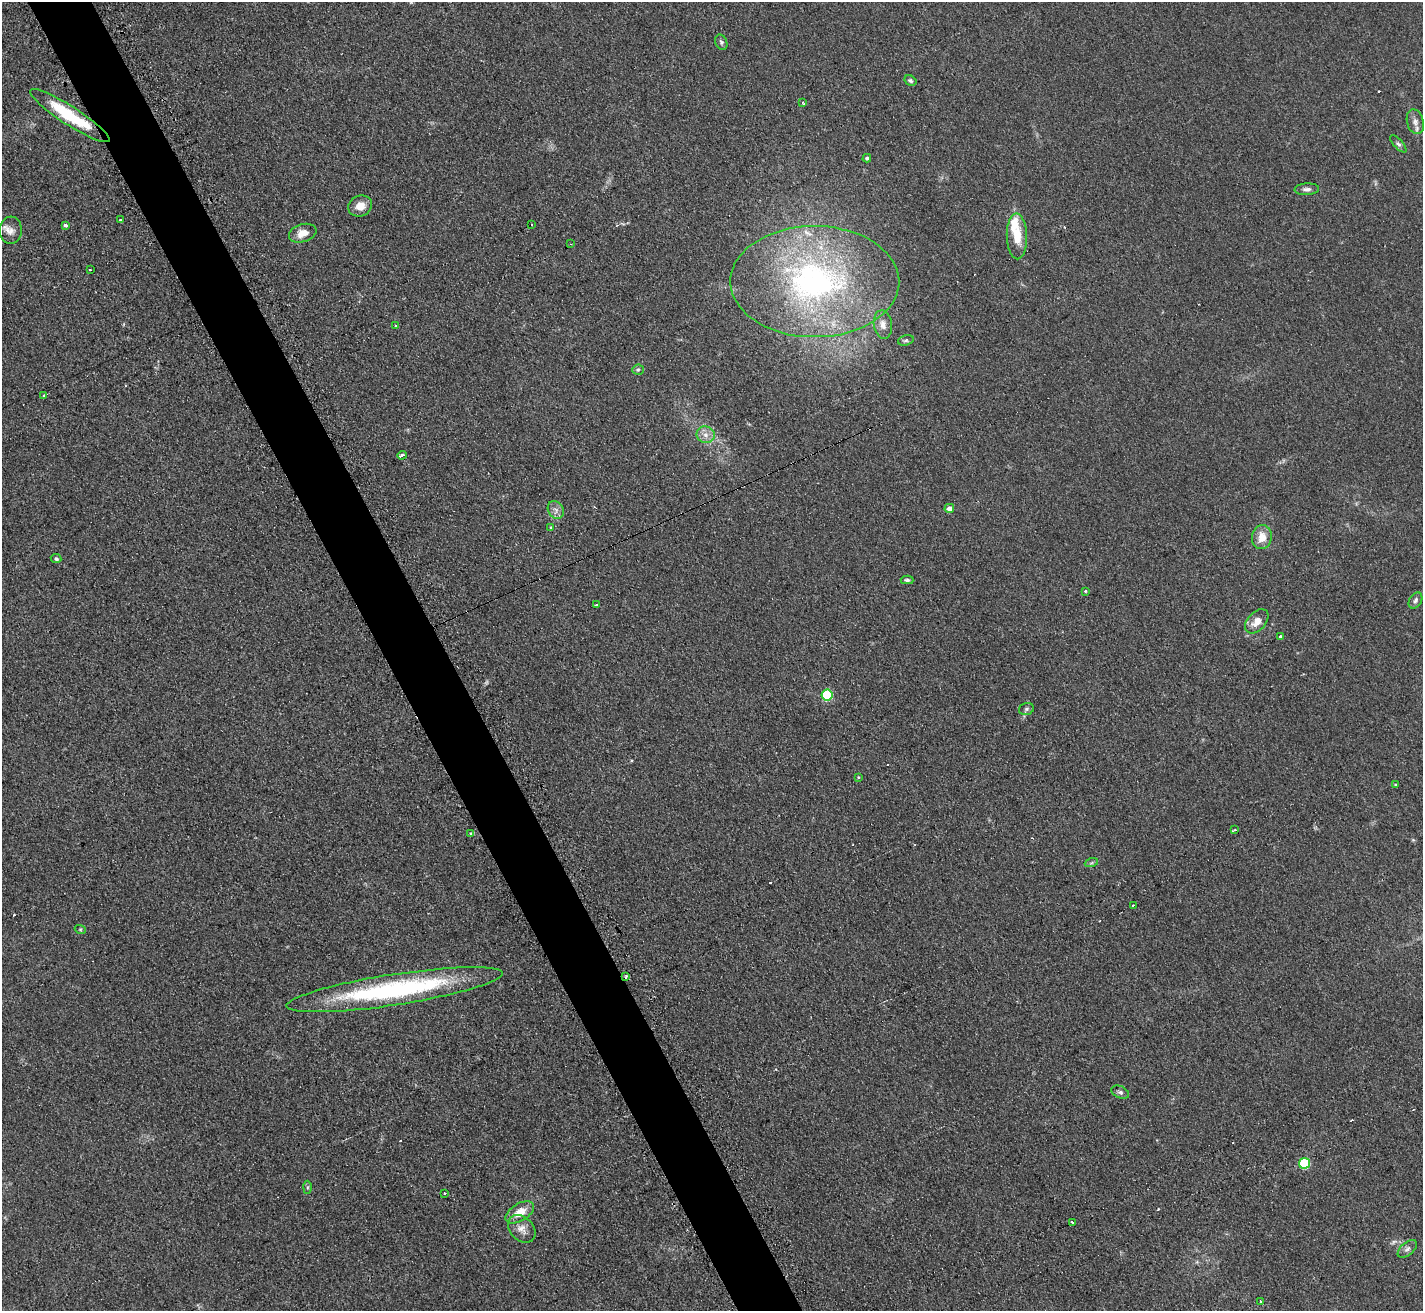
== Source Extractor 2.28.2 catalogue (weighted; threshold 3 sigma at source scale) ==
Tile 11 of 4 x 4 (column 3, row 3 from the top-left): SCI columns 2852-4272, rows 1465-2773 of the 5712 x 5686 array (HDU 1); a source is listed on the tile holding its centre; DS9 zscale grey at full resolution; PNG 1425 x 1313 px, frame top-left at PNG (2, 2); each listed source drawn as its Kron ellipse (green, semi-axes under 4 px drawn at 4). Shown black and unused: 5% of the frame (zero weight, under 2 of 3 exposures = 2% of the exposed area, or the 3 px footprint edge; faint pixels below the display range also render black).
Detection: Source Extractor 2.28.2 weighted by HDU 2 'WHT'; one run over the whole footprint, this tile lists its part. Background 0.127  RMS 0.012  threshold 0.0528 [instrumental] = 3 sigma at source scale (4.5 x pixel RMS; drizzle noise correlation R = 1.50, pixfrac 1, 0.05/0.05 arcsec/px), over >= 5 px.
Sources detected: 66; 8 cosmic-ray / hot-pixel residue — neither listed nor drawn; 2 inside a brighter listed object's ellipse — not listed separately; the other 56 listed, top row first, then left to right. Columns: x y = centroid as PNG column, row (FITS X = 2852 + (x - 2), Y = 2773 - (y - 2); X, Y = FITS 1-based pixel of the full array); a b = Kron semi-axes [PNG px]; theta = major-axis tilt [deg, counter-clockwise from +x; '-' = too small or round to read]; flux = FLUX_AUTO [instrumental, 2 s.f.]
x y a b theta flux
721 42 8 6 -65 2.4
910 81 6 4 -33 2.5
802 102 3 3 - 2.7
70 116 47 9 -33 65
1415 122 12 8 -74 6.3
1398 144 11 4 -48 2.8
867 158 4 4 - 2
1307 189 12 6 3 4.5
360 206 12 10 24 13
120 220 3 3 - 5
65 225 4 3 - 2.7
532 225 2 2 - 1
11 230 14 11 85 9.1
303 233 14 9 16 14
1017 236 23 10 -88 24
571 244 3 2 - 1.1
90 270 3 2 - 1.5
815 282 84 55 0 320
396 325 3 3 - 3.3
883 325 14 9 -81 8.4
906 340 8 5 18 2.3
638 370 5 5 - 2
43 395 3 3 - 2.6
706 435 9 8 - 7.3
402 455 5 3 - 11
949 508 5 4 - 8.5
556 510 9 7 -57 5.5
551 528 3 3 - 2.6
1262 537 12 10 80 14
56 559 5 4 - 2.3
907 580 6 4 0 2.3
1085 591 4 4 - 1.3
1415 600 9 6 59 3.6
596 605 3 3 - 2.3
1257 621 14 9 47 13
1280 637 3 3 - 9.5
827 695 5 5 - 76
1026 709 8 6 16 2.7
858 778 3 3 - 2.2
1396 785 3 2 - 1.3
1235 830 4 3 - 3.4
471 834 4 3 - 1.7
1091 863 7 4 18 2
1133 905 3 2 - 1.3
80 929 5 3 - 1.3
626 977 3 3 - 5.5
395 990 109 15 9 210
1120 1092 9 6 -23 3.1
1304 1163 5 5 - 76
307 1187 6 4 88 1.8
445 1193 3 3 - 2
520 1212 16 8 31 18
1072 1222 3 3 - 7.8
522 1229 16 11 -46 11
1407 1249 11 6 41 4.4
1260 1301 3 2 - 1.9
Overlapping masked pixels (flux is a lower limit): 2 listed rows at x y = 70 116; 626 977